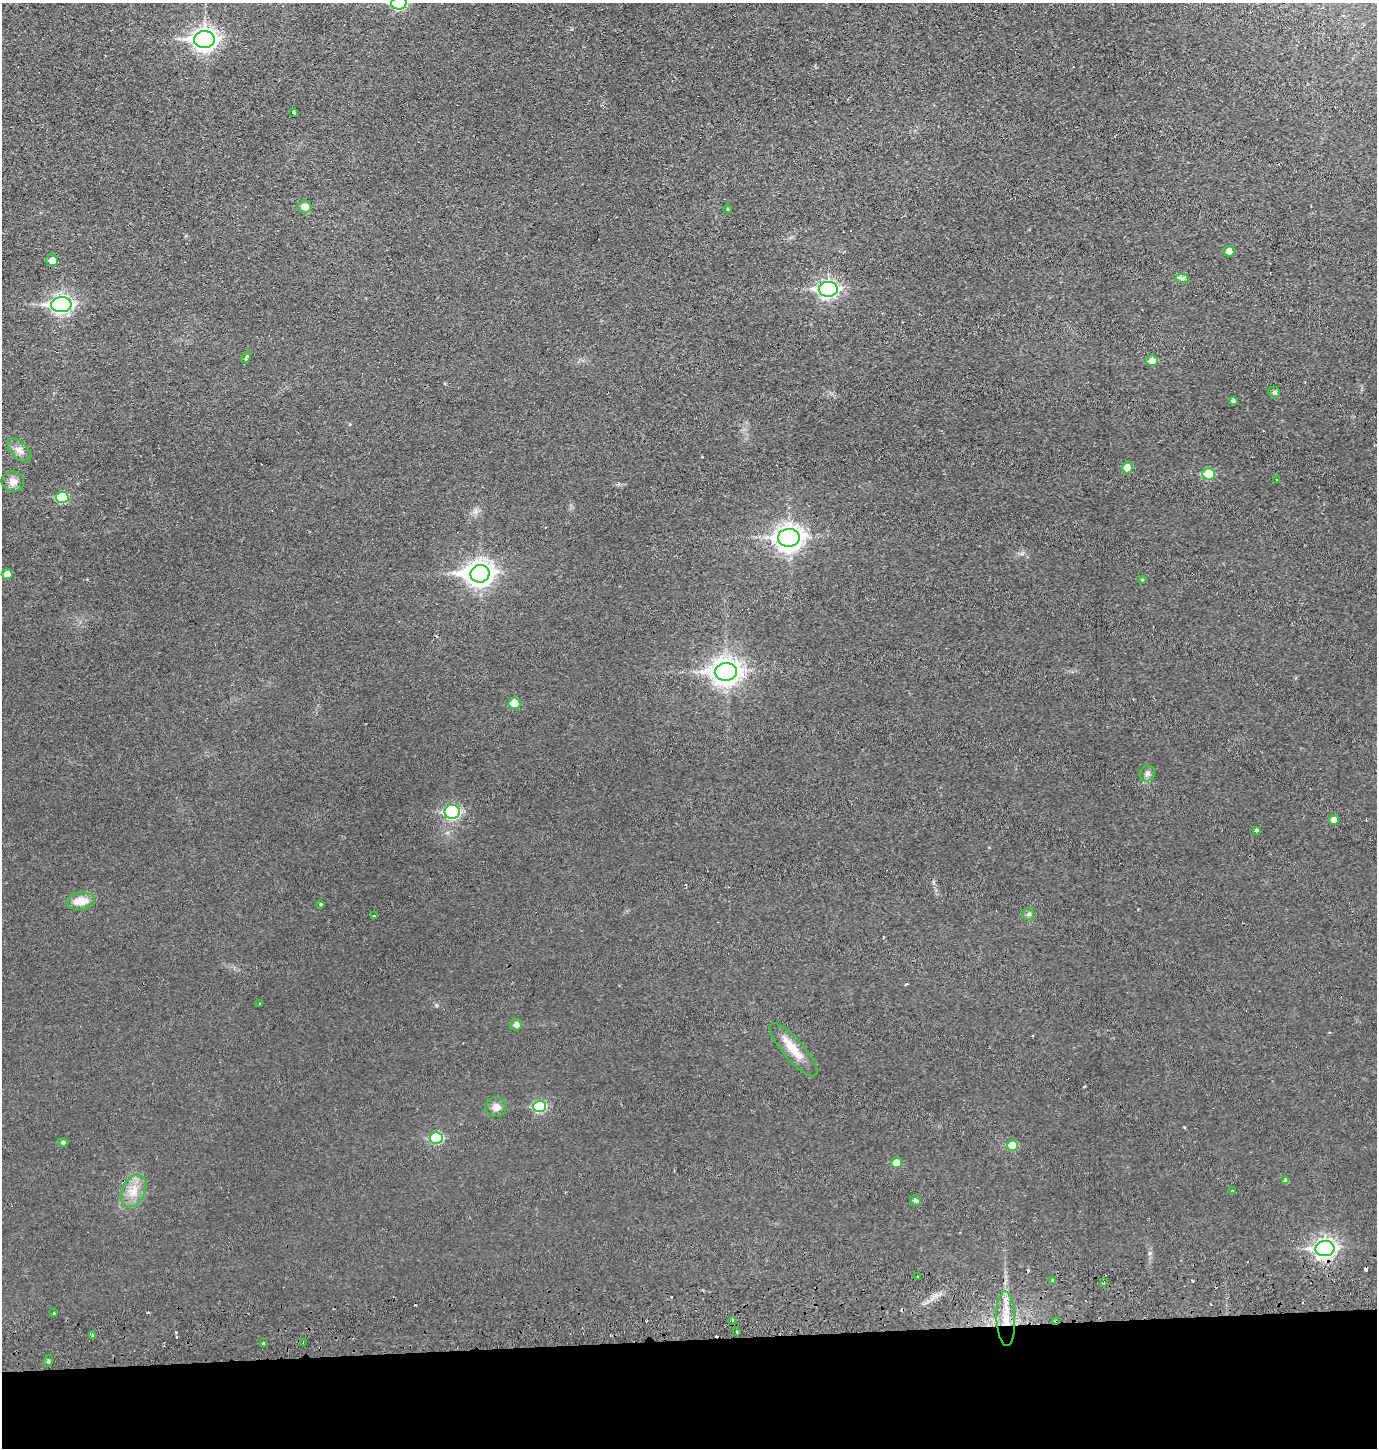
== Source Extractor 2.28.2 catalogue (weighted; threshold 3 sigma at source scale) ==
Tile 8 of 3 x 3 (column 2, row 3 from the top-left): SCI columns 1473-2847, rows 57-1502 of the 4322 x 4453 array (HDU 1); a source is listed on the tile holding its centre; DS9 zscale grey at full resolution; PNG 1379 x 1450 px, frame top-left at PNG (2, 3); each listed source drawn as its Kron ellipse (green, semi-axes under 4 px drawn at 4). Shown black and unused: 8% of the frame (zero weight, under 2 of 3 exposures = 3% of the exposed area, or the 3 px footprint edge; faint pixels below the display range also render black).
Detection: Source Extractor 2.28.2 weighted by HDU 2 'WHT'; one run over the whole footprint, this tile lists its part. Background 0.0267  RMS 0.0049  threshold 0.0221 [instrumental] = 3 sigma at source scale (4.5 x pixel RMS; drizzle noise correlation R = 1.50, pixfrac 1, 0.05/0.05 arcsec/px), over >= 5 px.
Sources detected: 70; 1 inside a brighter object's white glare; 9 cosmic-ray / hot-pixel residue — neither listed nor drawn; the other 60 listed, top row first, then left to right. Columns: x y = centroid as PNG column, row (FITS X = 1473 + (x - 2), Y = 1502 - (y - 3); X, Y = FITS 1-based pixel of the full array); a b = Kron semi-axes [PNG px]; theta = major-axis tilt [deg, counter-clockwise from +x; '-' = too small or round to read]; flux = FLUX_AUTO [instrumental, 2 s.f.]
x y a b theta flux
399 3 7 6 - 58
204 39 10 8 1 280
294 112 4 3 - 1.1
305 207 7 6 - 3.7
727 209 4 3 - 0.49
1229 251 5 5 - 3.5
52 260 6 5 - 3.8
1182 278 7 4 -1 1.1
828 289 9 7 1 140
61 305 10 7 2 150
246 357 6 3 69 1.9
1152 361 6 5 - 3
1274 392 6 5 - 0.98
1233 401 4 4 - 1.3
19 450 14 8 -46 3.1
1127 468 5 5 - 5.7
1208 474 6 5 - 13
1277 480 3 2 - 0.68
13 481 11 10 - 3.4
62 497 6 5 - 21
789 538 11 9 2 380
7 574 5 5 - 4
480 574 9 8 - 320
1142 580 4 3 - 0.51
726 672 11 9 2 430
514 703 6 5 - 8
1147 774 8 7 - 1.5
452 812 8 7 - 63
1334 820 5 5 - 3.4
1256 830 3 3 - 7.6
81 901 14 8 6 7.1
320 904 3 3 - 1.1
1029 914 6 5 - 0.96
374 916 3 3 - 1.2
260 1003 3 3 - 0.69
516 1025 6 5 - 2.2
793 1050 34 10 -49 9.1
539 1106 6 6 - 29
496 1107 10 9 - 3
436 1138 6 6 - 28
63 1142 5 4 - 1.1
1012 1146 5 5 - 9.2
896 1163 5 5 - 5.7
1286 1181 4 4 - 1.4
133 1191 17 11 62 6.7
1232 1191 3 2 - 0.5
915 1200 5 5 - 0.86
1325 1249 9 7 2 190
917 1277 3 2 - 2.1
1053 1281 3 3 - 6.5
1104 1282 4 3 - 0.54
54 1313 3 2 - 0.55
1006 1319 27 9 -88 10
732 1320 4 4 - 0.77
1056 1321 4 3 - 0.79
737 1331 3 3 - 0.83
93 1335 3 2 - 1.6
263 1343 3 2 - 0.9
303 1343 2 2 - 0.45
48 1361 6 3 72 0.69
Overlapping masked pixels (flux is a lower limit): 2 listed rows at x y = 1006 1319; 1056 1321
Isophote crosses this tile's border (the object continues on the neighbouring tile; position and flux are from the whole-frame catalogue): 1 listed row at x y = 399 3
Unlisted compact peaks at least as high as the median listed source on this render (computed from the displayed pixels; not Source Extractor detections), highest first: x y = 1150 1253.